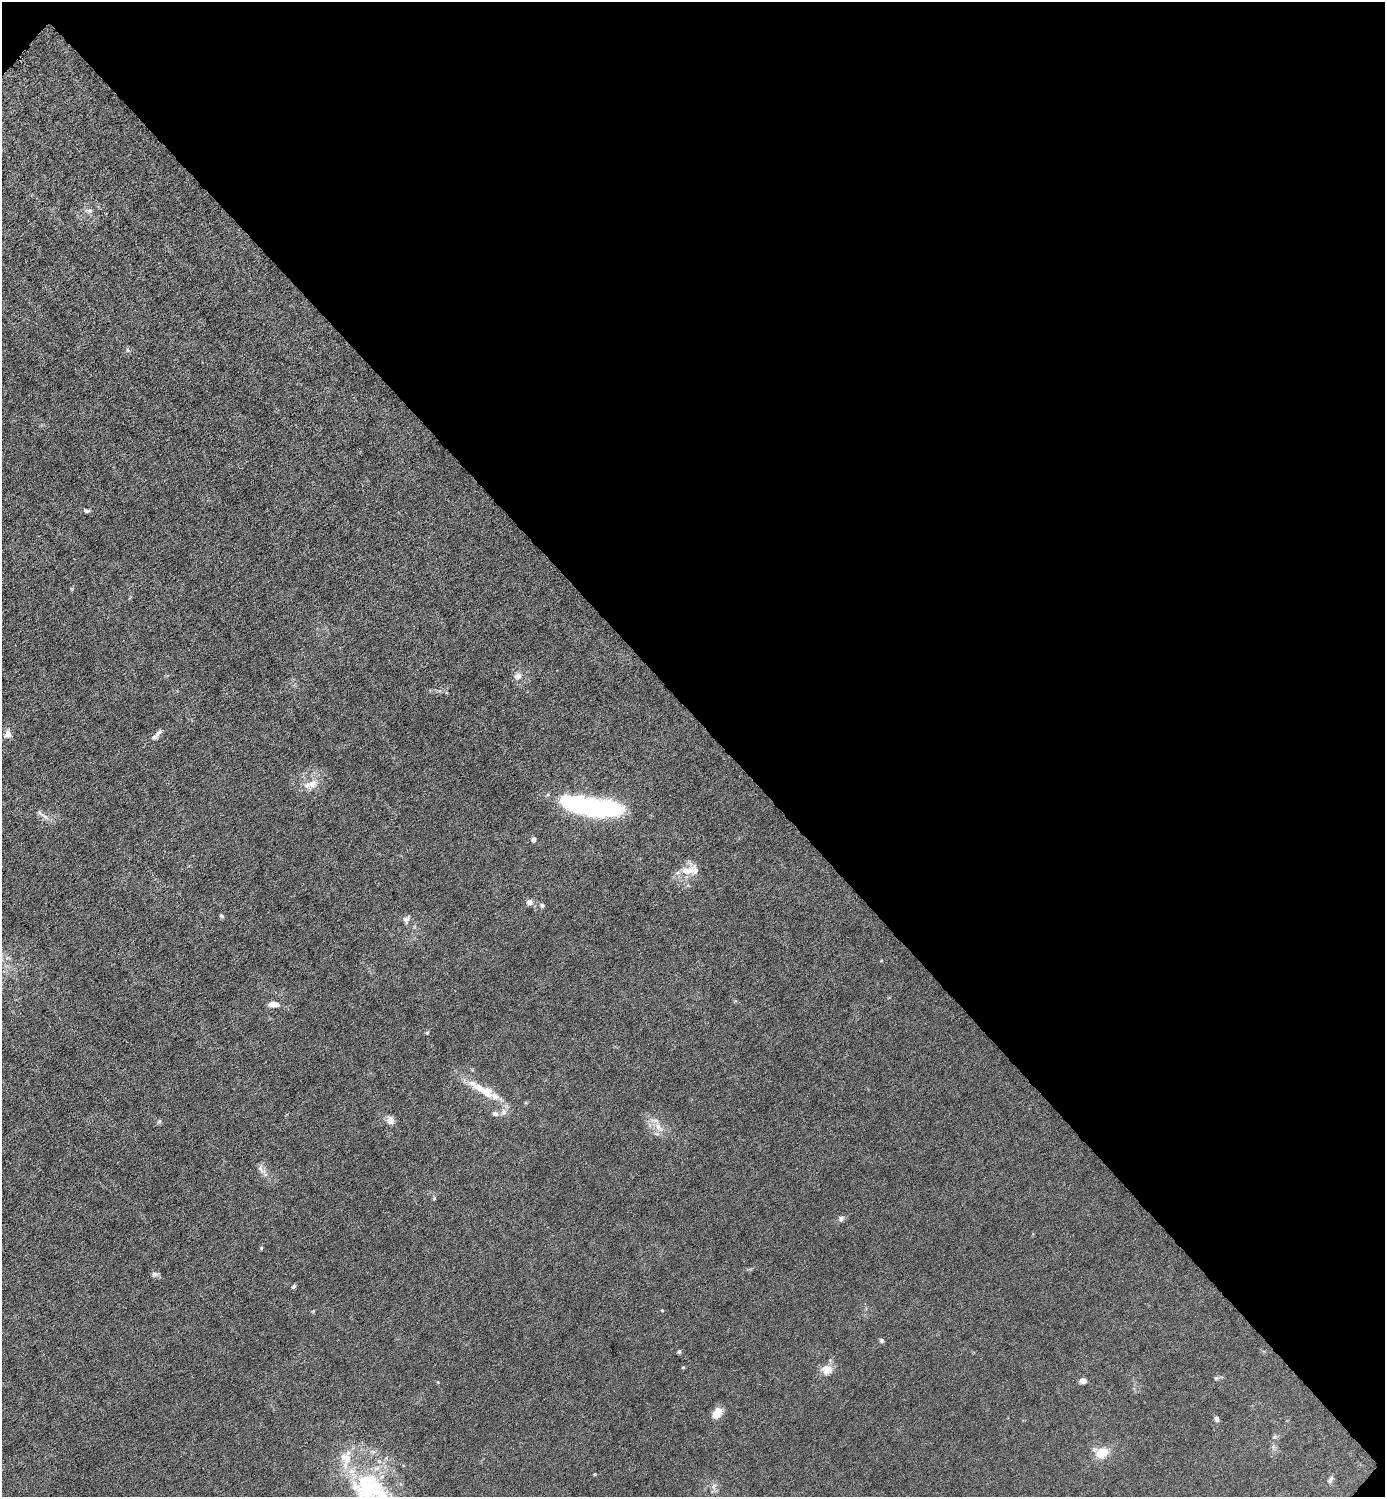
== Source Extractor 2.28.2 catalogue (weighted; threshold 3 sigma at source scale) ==
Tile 8 of 4 x 4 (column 4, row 2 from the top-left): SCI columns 4303-5685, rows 2991-4485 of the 5980 x 5980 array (HDU 1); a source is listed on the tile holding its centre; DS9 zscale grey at full resolution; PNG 1387 x 1499 px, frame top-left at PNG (2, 2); no overlay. Shown black and unused: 48% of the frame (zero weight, under 6 of 12 exposures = <1% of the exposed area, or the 3 px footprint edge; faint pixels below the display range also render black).
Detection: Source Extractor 2.28.2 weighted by HDU 2 'WHT'; one run over the whole footprint, this tile lists its part. Background 0.0145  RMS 0.0031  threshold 0.0127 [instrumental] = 3 sigma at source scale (4.09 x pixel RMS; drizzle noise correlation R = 1.36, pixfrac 0.8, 0.05/0.05 arcsec/px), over >= 5 px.
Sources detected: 47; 1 inside a brighter object's white glare — not listed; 4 inside a brighter listed object's ellipse — not listed separately; the other 42 listed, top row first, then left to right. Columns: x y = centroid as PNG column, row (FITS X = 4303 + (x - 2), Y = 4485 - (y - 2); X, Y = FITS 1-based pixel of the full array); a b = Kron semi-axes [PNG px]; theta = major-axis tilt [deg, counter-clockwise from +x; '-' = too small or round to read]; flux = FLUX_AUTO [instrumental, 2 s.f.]
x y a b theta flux
89 211 8 6 -20 0.77
86 511 8 5 -18 0.62
518 676 11 8 9 1.4
158 733 14 6 50 1.1
8 734 11 9 39 1.5
311 784 20 10 17 3.1
590 809 57 18 -2 40
40 813 8 5 -45 0.72
533 840 4 4 - 1.8
687 871 24 11 12 4.4
529 902 6 6 - 1.4
542 905 6 5 - 0.54
221 916 7 5 -41 0.46
406 919 12 8 56 1.1
274 1004 12 6 -1 2
427 1033 5 4 - 0.35
484 1091 29 11 -29 5.7
495 1114 9 6 -21 1
390 1120 9 8 - 1.9
159 1121 6 5 - 0.46
659 1128 16 7 -52 2.5
261 1169 15 6 -52 1.4
434 1198 5 4 - 0.35
841 1218 8 7 - 0.84
261 1248 5 3 - 0.27
155 1274 9 6 -1 0.73
293 1287 6 4 43 0.51
662 1310 4 3 - 0.23
882 1341 6 5 - 0.5
679 1351 5 4 - 0.48
683 1367 5 3 - 0.25
827 1369 15 13 1 2.7
1216 1378 6 4 18 0.41
1083 1381 6 5 - 1.6
717 1413 14 9 58 3.1
1217 1419 7 5 -66 0.66
1275 1437 7 4 2 0.44
1102 1453 15 12 26 4.6
595 1474 4 3 - 0.25
1330 1479 10 5 64 0.76
368 1486 49 48 - 36
714 1486 7 6 - 0.9
Isophote crosses this tile's border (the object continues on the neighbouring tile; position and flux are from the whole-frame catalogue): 1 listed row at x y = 368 1486